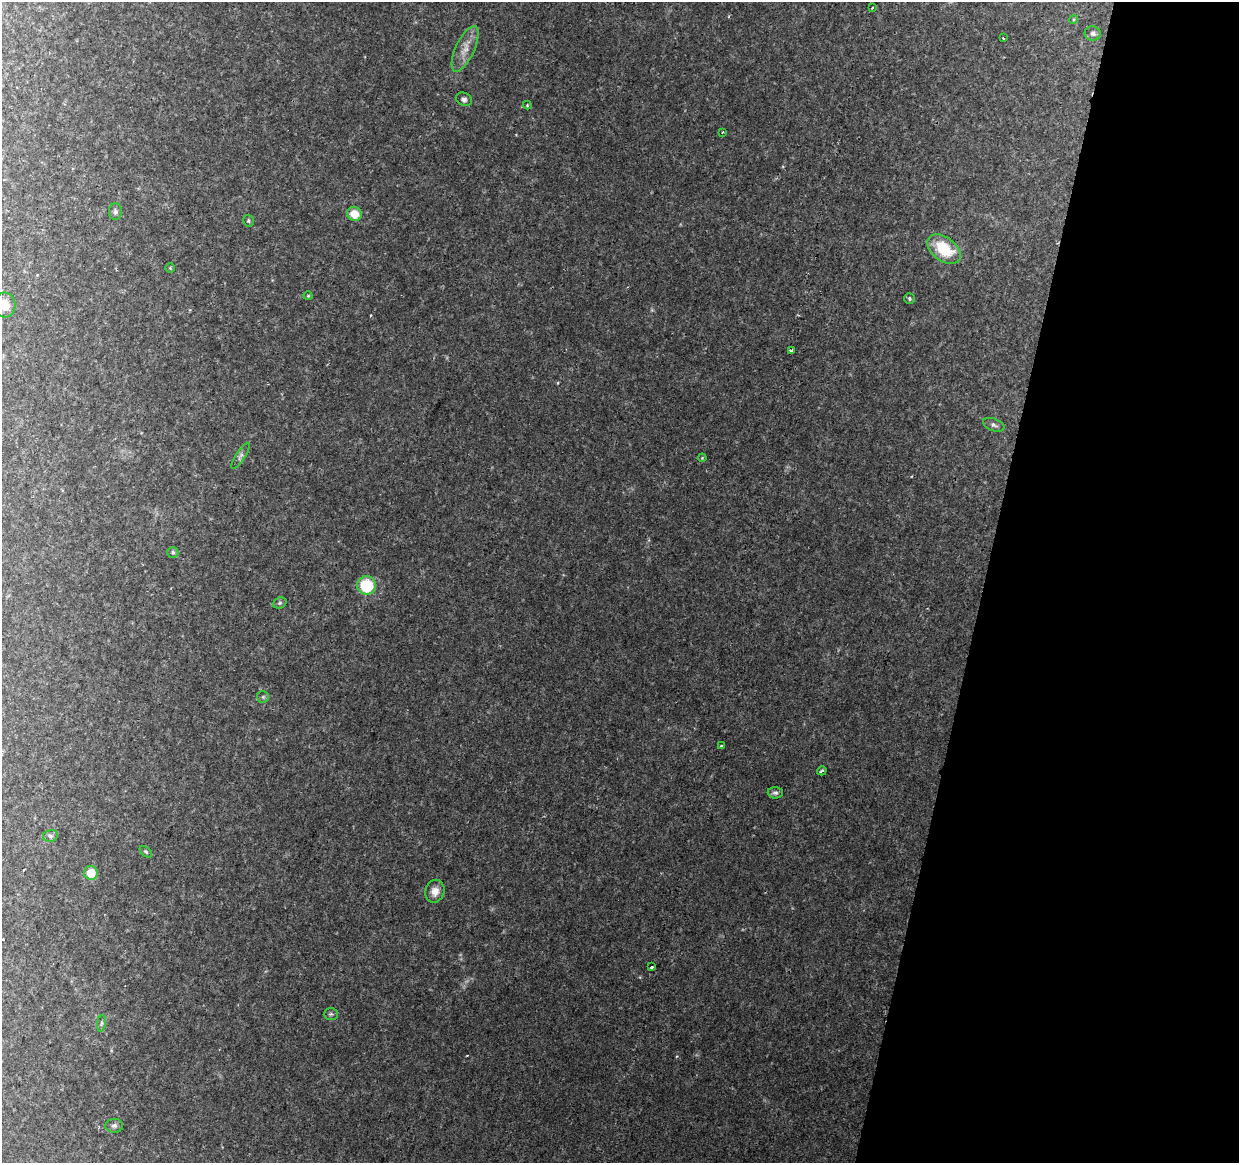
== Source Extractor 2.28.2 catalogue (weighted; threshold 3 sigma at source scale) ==
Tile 8 of 4 x 4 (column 4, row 2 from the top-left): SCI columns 3730-4966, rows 2655-3815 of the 4976 x 5248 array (HDU 1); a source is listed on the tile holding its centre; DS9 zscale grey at full resolution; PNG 1241 x 1165 px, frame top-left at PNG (2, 2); each listed source drawn as its Kron ellipse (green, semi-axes under 4 px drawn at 4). Shown black and unused: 21% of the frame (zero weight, under 2 of 3 exposures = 3% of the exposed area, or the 3 px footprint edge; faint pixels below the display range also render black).
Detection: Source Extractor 2.28.2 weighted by HDU 2 'WHT'; one run over the whole footprint, this tile lists its part. Background 0.0401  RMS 0.0039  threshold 0.0178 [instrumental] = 3 sigma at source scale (4.5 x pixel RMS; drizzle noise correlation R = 1.50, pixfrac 1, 0.0396/0.0396 arcsec/px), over >= 5 px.
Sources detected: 38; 3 cosmic-ray / hot-pixel residue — neither listed nor drawn; the other 35 listed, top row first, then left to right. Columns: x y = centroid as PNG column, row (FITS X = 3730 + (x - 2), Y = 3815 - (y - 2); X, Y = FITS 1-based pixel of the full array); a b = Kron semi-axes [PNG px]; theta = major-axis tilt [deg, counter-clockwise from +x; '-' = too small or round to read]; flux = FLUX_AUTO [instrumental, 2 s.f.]
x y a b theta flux
872 7 3 2 - 0.53
1074 19 4 3 - 0.38
1093 33 8 7 - 1.4
1003 38 3 2 - 0.4
465 49 25 9 65 4.9
464 99 8 6 -24 1.2
527 105 4 4 - 0.37
722 132 3 2 - 0.45
115 212 8 6 88 1.1
354 214 7 7 - 6.1
248 221 6 5 - 0.61
944 249 19 11 -37 16
170 268 5 5 - 0.44
308 296 4 4 - 0.39
910 298 5 5 - 0.65
5 305 12 11 - 5
792 350 4 3 - 2.5
994 425 11 6 -22 1.3
240 456 15 4 57 1.2
702 458 4 3 - 0.32
173 552 5 5 - 0.83
366 585 9 9 - 18
280 603 7 5 21 0.75
263 697 6 5 - 0.75
721 746 3 3 - 1.1
822 771 5 3 - 0.75
775 793 7 5 -3 0.92
50 836 7 6 - 1
146 852 7 4 -41 0.57
91 873 7 7 - 7.2
435 891 11 9 73 3.2
651 967 3 3 - 1.7
331 1014 7 6 - 0.78
101 1023 8 4 81 0.74
114 1126 9 7 -3 1.1
Isophote crosses this tile's border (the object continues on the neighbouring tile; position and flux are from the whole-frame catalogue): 1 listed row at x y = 5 305